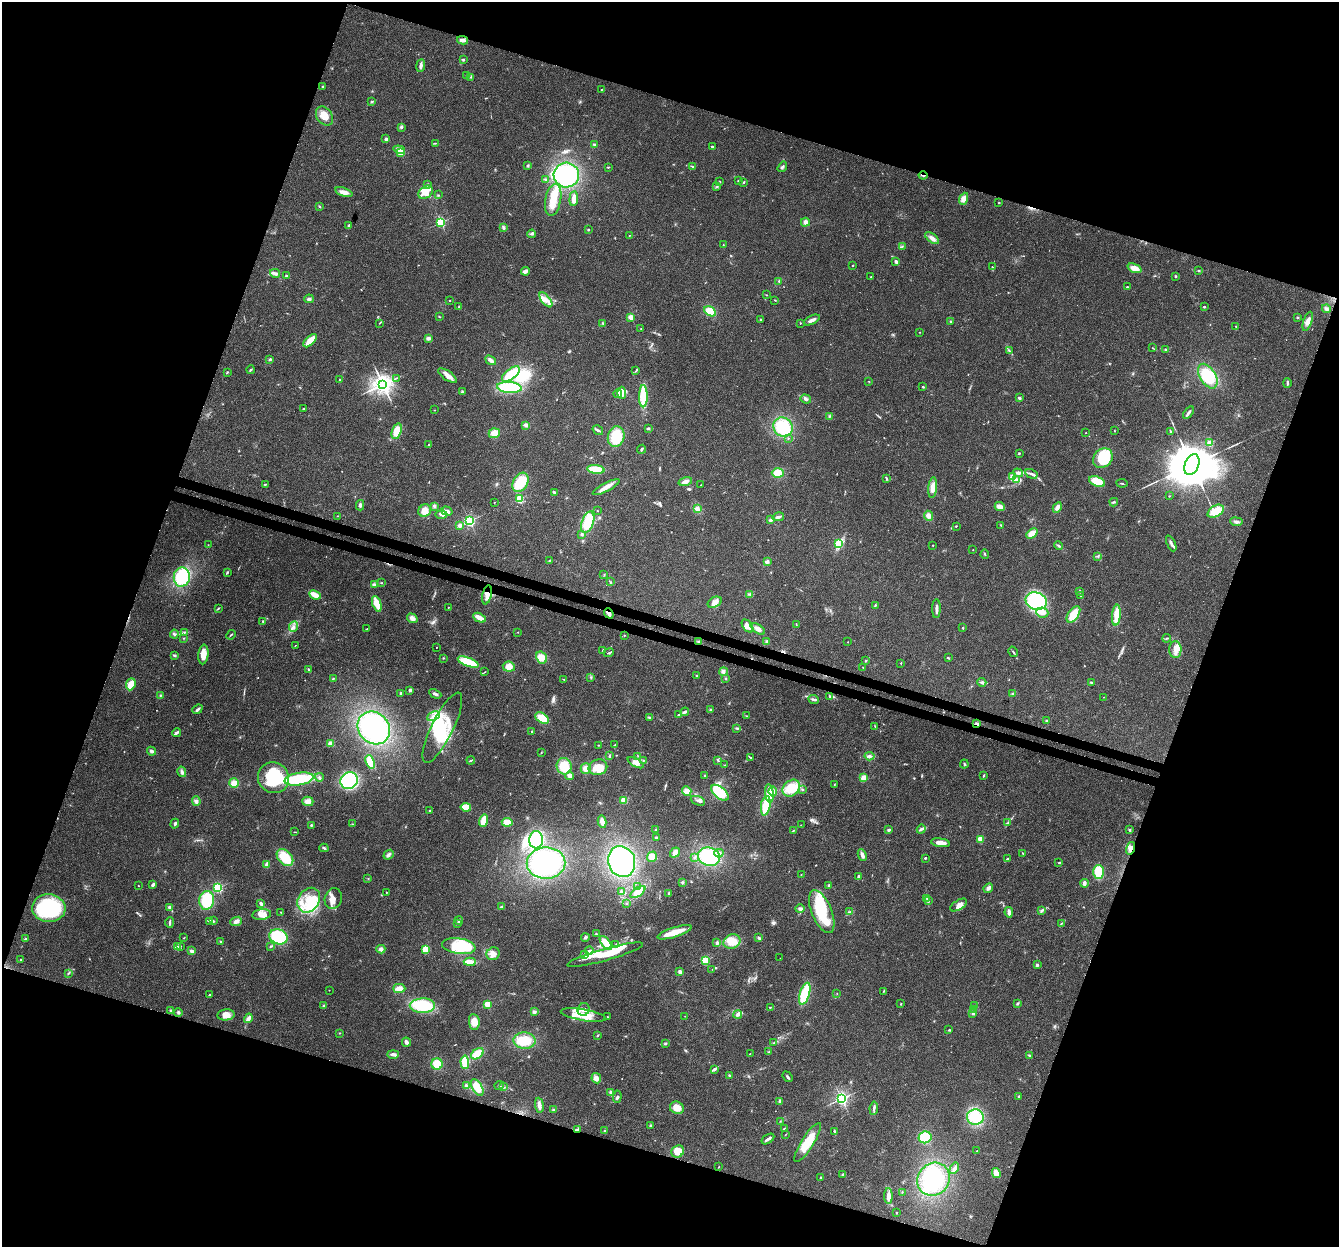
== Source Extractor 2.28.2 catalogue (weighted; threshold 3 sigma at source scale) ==
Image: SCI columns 30-5375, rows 335-5314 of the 5395 x 5585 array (HDU 1 of 3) = the unmasked area's bounding box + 8 px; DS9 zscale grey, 4 x 4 block average (1 PNG px = mean of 4 x 4 image px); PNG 1341 x 1249 px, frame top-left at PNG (2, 2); each listed source drawn as its Kron ellipse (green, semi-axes under 4 px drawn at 4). Shown black and unused: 39% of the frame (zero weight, under 3 of 4 exposures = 5% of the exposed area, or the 3 px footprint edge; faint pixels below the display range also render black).
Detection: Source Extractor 2.28.2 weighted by HDU 2 'WHT'. Background 0.0648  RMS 0.0041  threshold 0.0185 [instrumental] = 3 sigma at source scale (4.5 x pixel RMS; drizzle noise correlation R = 1.50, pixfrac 1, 0.0396/0.0396 arcsec/px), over >= 5 px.
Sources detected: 674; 2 too faint to see at this stretch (4 x 4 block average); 13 inside a brighter object's white glare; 3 cosmic-ray / hot-pixel residue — neither listed nor drawn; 12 coinciding with a brighter row at this scale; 76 inside a brighter listed object's ellipse — not listed separately; of the other 568, all 500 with FLUX_AUTO >= 0.932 (the completeness limit of this list) listed and drawn (68 fainter detections not listed), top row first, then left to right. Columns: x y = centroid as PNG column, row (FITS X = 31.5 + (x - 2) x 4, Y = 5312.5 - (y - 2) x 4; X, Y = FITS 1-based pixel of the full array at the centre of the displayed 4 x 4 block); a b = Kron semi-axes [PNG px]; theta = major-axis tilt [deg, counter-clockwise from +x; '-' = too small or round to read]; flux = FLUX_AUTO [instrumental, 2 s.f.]
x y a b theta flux
463 40 5 3 - 10
463 60 3 2 - 2.6
421 66 6 2 82 10
467 75 2 2 - 1.9
470 77 2 2 - 1.3
323 87 2 2 - 4
601 90 2 2 - 3
371 101 3 2 - 1.4
324 116 10 7 -54 31
401 128 3 3 - 3.4
386 139 3 3 - 5.5
435 143 2 2 - 1.7
594 145 3 2 - 2.5
712 147 3 2 - 3
399 150 6 4 -19 15
400 153 2 2 - 83
528 165 3 2 - 2.9
609 167 3 2 - 1.5
693 167 3 2 - 2.6
782 167 6 3 54 5.3
566 175 13 12 - 190
923 175 4 2 - 3.4
546 179 4 2 - 1.7
720 181 2 2 - 1.1
738 181 2 2 - 2.9
744 182 2 2 - 2.1
428 184 3 2 - 2.3
717 186 4 2 - 2.1
344 192 9 4 -19 16
426 192 8 6 38 29
438 195 2 2 - 1.6
574 198 7 3 84 16
964 199 6 4 66 16
553 200 16 8 80 42
999 203 2 2 - 1.8
319 206 3 2 - 2.1
441 222 2 2 - 330
805 222 4 4 - 8.5
349 226 4 2 - 5.9
503 227 4 3 - 4.7
588 230 2 2 - 6.5
532 234 4 2 - 3.6
629 235 2 2 - 1.1
932 238 8 3 -36 12
723 245 2 2 - 1.9
902 246 3 2 - 2
896 261 3 3 - 6.2
853 265 2 2 - 3.4
992 267 3 2 - 2.1
1134 268 7 4 -22 22
1199 270 3 2 - 1.7
525 271 4 3 - 10
275 273 5 3 - 8.8
286 276 4 2 - 3.2
1176 276 2 2 - 2.2
871 277 2 2 - 1.1
779 281 3 2 - 1.5
1127 287 2 2 - 4.1
766 295 2 2 - 1.2
309 299 5 3 - 6
449 300 2 2 - 1.2
546 300 9 4 -51 15
775 300 3 2 - 1.7
459 307 3 2 - 2
1204 307 2 2 - 2.8
1326 309 4 3 - 4.6
710 311 6 4 -28 51
439 317 2 2 - 1.6
631 317 2 2 - 83
1297 317 2 2 - 1.8
760 319 3 2 - 1.2
812 320 9 3 25 11
1308 321 10 4 71 16
951 322 3 2 - 3.3
379 323 2 2 - 1
603 323 2 2 - 1.8
800 323 2 2 - 1.5
1236 326 2 2 - 1.6
641 329 2 2 - 0.94
919 332 2 2 - 0.93
428 338 4 3 - 6.6
310 341 8 3 46 36
1152 348 2 2 - 1.3
1166 349 3 2 - 2.7
1009 351 3 2 - 1.7
270 359 4 3 - 3.5
491 360 6 3 -37 10
250 370 4 2 - 3.1
636 371 4 2 - 2.1
227 372 3 2 - 2
511 374 10 5 39 83
447 375 11 4 -34 17
1208 376 13 8 -59 88
396 378 3 2 - 1.3
340 380 2 2 - 6.3
869 381 2 2 - 1.3
1287 383 5 2 - 4.5
383 384 3 3 - 1900
923 387 3 2 - 1.9
509 388 12 5 -5 140
462 392 4 2 - 2.7
622 393 6 4 -86 12
618 394 4 3 - 4.4
643 396 11 4 90 94
1019 398 4 2 - 4.4
806 399 5 3 - 5.8
304 408 3 2 - 2
434 410 2 2 - 0.94
1188 413 7 3 55 6.7
830 416 2 2 - 2.2
526 425 4 3 - 8.9
783 427 10 9 - 110
648 428 3 2 - 2.8
598 430 5 2 - 4.6
397 431 8 4 71 38
1114 431 2 2 - 1
1170 431 3 2 - 3.1
494 433 5 4 - 22
1086 433 2 2 - 1.1
616 437 10 8 76 71
788 438 2 2 - 1.4
1210 443 2 2 - 28
429 444 3 2 - 2
642 449 4 2 - 4
1019 453 2 2 - 2.6
1103 458 10 9 - 120
1192 465 11 7 66 22000
596 469 8 4 -6 60
778 473 6 5 - 32
1018 473 5 3 - 8.7
1031 474 6 2 -30 6.2
1012 476 4 3 - 6.4
886 479 4 2 - 3.7
1016 479 3 3 - 6.2
1097 481 8 5 -21 48
520 482 10 7 60 74
685 482 7 3 15 9.9
1122 483 5 2 - 1.9
266 484 4 2 - 2.5
701 485 2 2 - 1.2
606 487 15 4 28 19
933 488 10 4 85 20
554 492 4 2 - 6.2
1169 496 2 2 - 1.1
519 499 2 2 - 180
494 502 2 2 - 1.5
1114 502 4 2 - 3.6
360 505 5 3 - 5.8
434 506 3 2 - 3.4
1000 507 5 3 - 20
1057 507 5 3 - 10
697 509 4 3 - 10
425 510 7 6 - 21
597 510 2 2 - 0.93
447 511 6 2 -18 8.6
1216 511 9 5 31 37
441 514 6 4 -1 9.7
337 516 2 2 - 0.96
928 516 5 4 - 10
778 517 6 3 13 7.3
770 520 3 2 - 8.3
469 521 2 2 - 450
588 522 11 6 70 68
1236 522 6 3 -8 6.7
460 525 2 2 - 34
1001 525 2 2 - 1.7
956 526 2 2 - 2
582 534 2 2 - 14
1032 534 6 3 40 31
839 543 2 2 - 170
1171 543 8 3 -65 8
208 545 2 2 - 1.3
933 545 2 2 - 3.5
1059 546 4 2 - 2.8
973 550 2 2 - 2
985 554 4 2 - 2.2
1098 556 3 2 - 3
549 561 2 2 - 1.8
768 561 4 3 - 4.7
227 573 4 2 - 2.3
604 575 3 2 - 1.9
182 577 9 8 - 140
610 582 2 2 - 1.4
381 583 3 2 - 1.8
374 585 4 2 - 3.9
1080 591 3 2 - 2.4
750 594 3 2 - 2.4
315 595 6 3 -26 34
487 595 9 4 77 16
1081 595 2 2 - 8.1
1036 601 11 8 -16 200
715 602 7 5 27 14
377 604 8 3 -69 41
875 606 3 2 - 2.4
448 607 2 2 - 1
218 608 3 2 - 2.2
936 609 9 2 88 8.4
1042 612 6 5 - 17
609 613 5 3 - 8.9
1073 614 9 5 54 47
1116 615 10 3 85 49
412 618 5 3 - 11
479 618 7 2 -26 32
263 621 3 2 - 2.1
796 624 2 2 - 0.94
747 626 7 4 -52 20
293 627 6 3 66 7.6
963 628 2 2 - 4.9
366 629 3 2 - 1.1
758 629 8 3 -34 13
184 632 2 2 - 1.5
518 632 2 2 - 1
174 634 4 3 - 4
231 635 5 2 - 2.7
624 635 2 2 - 1.7
184 638 2 2 - 1.3
1167 638 4 2 - 1.8
699 642 3 3 - 3.9
767 642 3 3 - 3.6
848 642 2 2 - 1.7
295 645 2 2 - 0.96
436 648 2 2 - 1.1
1175 649 8 6 -90 19
603 650 2 2 - 9.7
1013 652 6 2 -58 3.5
609 653 5 2 - 3.2
174 655 4 2 - 3.5
203 655 10 5 83 25
541 657 6 5 - 29
443 658 2 2 - 1.3
948 658 3 2 - 2.3
866 660 2 2 - 1.7
468 662 11 4 -21 74
901 663 2 2 - 3.5
509 667 6 5 - 19
863 667 3 2 - 1.2
309 670 4 2 - 3.8
723 671 4 4 - 6.4
485 672 3 2 - 1.4
697 676 3 2 - 1.9
333 678 3 2 - 1.9
591 678 2 2 - 1.2
726 678 2 2 - 1.5
564 679 3 2 - 1.3
982 682 4 2 - 3.5
1091 682 3 3 - 2.6
131 684 6 5 - 28
410 690 2 2 - 5.6
400 693 3 2 - 2.4
435 694 6 3 -26 6.9
1013 694 3 2 - 2.5
160 695 3 2 - 2.1
830 697 3 2 - 3.4
1104 697 2 2 - 1.2
814 699 5 2 - 4.7
197 709 5 2 - 6.2
710 710 3 3 - 3.4
685 712 4 3 - 4.7
679 715 4 2 - 2.9
433 716 7 3 26 8.3
747 716 4 2 - 2.5
649 717 3 2 - 2.2
542 718 7 5 -37 45
1046 721 3 2 - 2.1
977 724 2 2 - 37
875 726 2 2 - 1.1
374 728 17 15 -46 300
442 728 39 11 64 120
737 728 4 2 - 2.8
532 732 2 2 - 7.8
177 733 5 2 - 7.1
331 744 2 2 - 82
599 745 2 2 - 1.7
615 745 4 2 - 2.6
151 751 4 3 - 6
541 753 2 2 - 1.3
609 756 3 2 - 2.7
638 756 2 2 - 1.6
870 756 5 3 - 6.1
750 757 3 2 - 2.4
471 760 4 2 - 2.5
643 760 2 2 - 1.6
718 760 2 2 - 1.1
370 762 7 4 -69 39
636 763 9 4 -29 16
964 764 4 2 - 2.4
724 765 2 2 - 1.6
564 766 8 7 - 56
598 767 9 7 19 23
586 769 5 5 - 14
182 772 5 3 - 6.2
570 776 4 4 - 8.4
705 776 2 2 - 10
983 776 3 2 - 2.1
319 777 4 3 - 4.3
863 777 3 3 - 16
273 778 16 15 - 160
299 779 14 6 9 150
349 781 9 8 - 300
234 783 5 4 - 19
834 784 2 2 - 0.94
791 788 9 7 42 61
802 790 3 2 - 2.5
687 791 5 4 - 21
773 792 5 4 - 7.3
720 793 10 5 -41 70
769 793 9 3 -84 54
624 800 2 2 - 120
196 801 5 4 - 7.4
308 801 5 4 - 14
698 801 7 3 -22 6.6
766 806 10 4 81 74
466 807 5 3 - 34
430 810 2 2 - 2.4
483 821 6 3 72 36
507 822 5 4 - 27
602 822 6 4 -80 14
1008 823 2 2 - 1.5
175 824 5 2 - 6.1
352 824 2 2 - 1.4
311 825 3 2 - 2.7
801 825 2 2 - 1.5
921 829 4 2 - 4.6
656 830 2 2 - 5.8
794 830 3 2 - 1.6
889 830 3 2 - 3.8
1129 830 2 2 - 12
295 832 4 2 - 1.3
656 838 2 2 - 18
980 839 2 2 - 84
536 840 8 7 - 110
940 843 9 4 -8 19
324 848 4 2 - 3.7
1130 848 6 4 77 11
675 853 5 3 - 12
719 853 4 3 - 7.5
1022 853 3 2 - 0.97
389 855 5 3 - 6.8
862 855 6 3 -65 11
285 857 10 6 -47 66
652 857 5 4 - 23
694 857 3 2 - 2.2
709 857 11 9 -14 160
925 858 2 2 - 7.4
1007 859 3 2 - 2.9
622 862 16 13 -71 290
546 863 19 15 1 230
1059 863 2 2 - 1.4
267 864 4 3 - 13
1098 872 7 5 -90 51
801 875 2 2 - 1.2
859 876 3 3 - 4.6
368 879 2 2 - 1.3
682 882 3 2 - 3
1084 883 4 2 - 11
153 884 4 2 - 7
829 885 3 2 - 3.3
138 886 2 2 - 1.6
638 887 3 2 - 2.9
218 888 2 2 - 310
988 888 5 4 - 9.2
386 892 2 2 - 1
622 892 3 2 - 5.9
638 892 9 3 35 33
669 893 3 2 - 1.9
333 898 10 8 70 22
927 899 2 2 - 1.5
207 900 9 7 81 85
309 900 13 10 56 55
928 901 2 2 - 1.4
261 903 3 2 - 5.4
626 904 3 2 - 1.3
959 905 9 4 32 13
169 907 3 3 - 5.6
502 907 3 2 - 4.3
49 908 16 14 -3 250
800 909 4 3 - 6.7
1041 910 4 2 - 3.4
281 912 2 2 - 1.1
822 912 23 10 -68 120
850 912 4 2 - 2.9
1009 912 5 2 - 12
262 915 9 5 7 18
459 920 4 2 - 3.8
209 921 4 2 - 3.2
214 921 3 2 - 2.1
236 921 6 4 22 10
170 923 5 2 - 4.4
1061 923 4 2 - 2.9
458 924 2 2 - 1.8
675 932 18 5 18 43
596 934 3 2 - 1.8
278 937 9 7 -21 120
585 937 4 3 - 4.2
26 938 2 2 - 1.4
184 938 2 2 - 1.1
759 938 4 3 - 4.1
732 941 9 7 20 37
221 942 3 2 - 2
606 943 8 3 -50 46
717 943 4 3 - 4.7
616 945 4 2 - 3.4
181 946 2 2 - 1.1
271 946 3 2 - 2.4
459 946 17 8 -9 83
177 947 3 2 - 4.2
381 949 4 4 - 8
425 949 4 4 - 27
589 950 4 3 - 4.5
192 951 4 2 - 8.1
493 954 7 6 - 21
585 954 4 2 - 4.6
605 955 39 6 16 73
780 958 2 2 - 0.95
21 960 2 2 - 4.1
705 960 2 2 - 220
470 962 6 3 -3 32
1037 965 2 2 - 16
712 969 2 2 - 1
680 972 3 2 - 12
69 973 2 2 - 1.4
399 988 6 4 0 16
329 990 2 2 - 0.97
884 991 2 2 - 1.4
837 993 2 2 - 1
210 994 3 2 - 2.1
805 994 11 5 73 93
1018 1003 4 2 - 3
487 1004 2 2 - 120
901 1004 2 2 - 1.3
323 1006 3 2 - 2.4
422 1006 12 7 1 120
974 1006 3 2 - 3.5
770 1008 2 2 - 1.4
584 1009 6 6 - 14
973 1009 2 2 - 1.5
170 1010 3 2 - 1.5
178 1012 4 2 - 3.6
534 1012 4 3 - 5.1
973 1013 3 2 - 3.9
738 1014 4 3 - 9.4
226 1015 8 5 6 21
583 1015 23 5 -9 51
685 1016 2 2 - 0.99
607 1017 2 2 - 2.9
248 1018 5 3 - 13
474 1022 8 5 -82 24
949 1030 4 2 - 2.3
339 1033 2 2 - 0.96
597 1035 3 2 - 3.5
524 1041 11 8 -3 51
406 1042 5 3 - 7.4
774 1042 3 2 - 1.7
665 1043 3 2 - 2.9
769 1052 3 2 - 2.1
750 1053 2 2 - 0.97
393 1054 5 3 - 8.3
477 1054 7 4 38 44
1029 1055 3 2 - 2.2
465 1062 6 3 -87 62
437 1064 6 5 - 39
714 1069 4 2 - 8.8
730 1076 4 3 - 3.8
788 1077 6 2 -49 4.7
596 1078 5 4 - 14
499 1085 5 2 - 3
466 1086 2 2 - 43
477 1087 9 5 -60 38
504 1087 2 2 - 1.1
610 1092 4 3 - 5.5
1019 1096 2 2 - 1.9
617 1097 6 2 87 4.4
841 1098 2 2 - 740
780 1101 4 3 - 4.6
539 1105 7 3 -84 12
677 1108 7 6 - 21
874 1108 7 2 82 6.5
553 1110 3 2 - 2.9
975 1117 8 7 - 91
780 1121 2 2 - 1.3
650 1125 3 2 - 2
578 1129 4 2 - 5.5
784 1129 3 2 - 4.7
605 1131 2 2 - 2.2
834 1131 2 2 - 3.5
786 1134 3 2 - 1.3
925 1137 6 6 - 70
768 1139 7 2 33 8.7
808 1142 23 6 58 67
678 1151 7 5 38 34
977 1151 2 2 - 1.3
719 1167 2 2 - 1.1
954 1168 6 3 59 10
996 1173 5 3 - 21
843 1174 3 3 - 3.2
821 1178 3 2 - 3.3
934 1179 17 15 51 160
902 1192 2 2 - 1.4
888 1196 8 3 -89 14
896 1213 2 2 - 5.5
Overlapping masked pixels (flux is a lower limit): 7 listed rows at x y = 923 175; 487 595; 609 613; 699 642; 977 724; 1130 848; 578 1129
Diffuse or blended objects may show on this block-average render without a row.